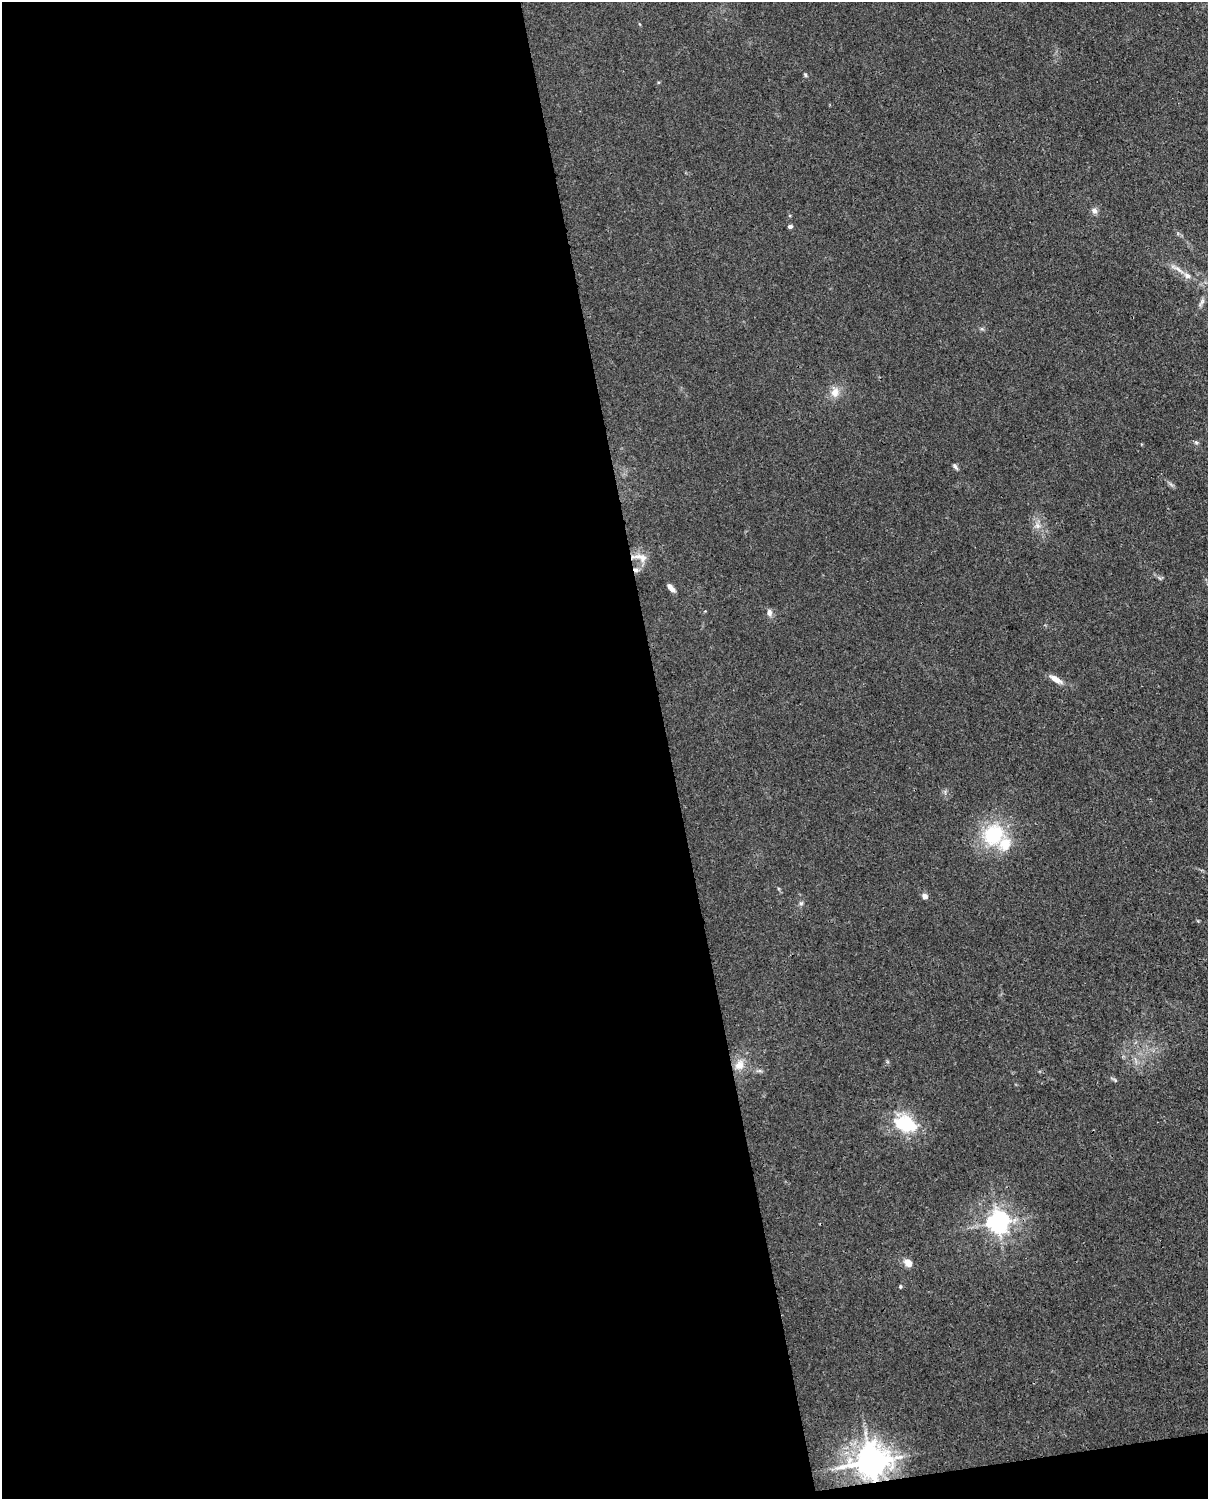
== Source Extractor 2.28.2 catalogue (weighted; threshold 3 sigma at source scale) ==
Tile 9 of 4 x 3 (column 1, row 3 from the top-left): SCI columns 92-1297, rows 155-1651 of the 5004 x 4912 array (HDU 1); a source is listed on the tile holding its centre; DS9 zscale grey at full resolution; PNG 1210 x 1501 px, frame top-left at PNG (2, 2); no overlay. Shown black and unused: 56% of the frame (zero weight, under 3 of 4 exposures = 7% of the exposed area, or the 3 px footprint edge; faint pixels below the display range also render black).
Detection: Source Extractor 2.28.2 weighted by HDU 2 'WHT'; one run over the whole footprint, this tile lists its part. Background 0.0294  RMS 0.0028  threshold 0.0124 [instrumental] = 3 sigma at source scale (4.5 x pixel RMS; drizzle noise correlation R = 1.50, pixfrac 1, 0.05/0.05 arcsec/px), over >= 5 px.
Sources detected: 29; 1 too faint to see at this stretch — not listed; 2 inside a brighter listed object's ellipse — not listed separately; the other 26 listed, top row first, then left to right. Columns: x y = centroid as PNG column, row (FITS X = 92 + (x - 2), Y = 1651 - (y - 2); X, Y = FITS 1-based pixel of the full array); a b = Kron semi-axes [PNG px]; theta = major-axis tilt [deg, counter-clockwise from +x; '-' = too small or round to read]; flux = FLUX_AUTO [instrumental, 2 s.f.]
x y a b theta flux
805 75 6 4 -69 0.39
1094 211 9 7 -32 1
790 226 4 4 - 0.98
1177 269 27 5 -31 2.3
1201 302 14 5 61 1
982 329 6 4 -18 0.44
835 392 16 11 73 3
1196 442 6 5 - 0.49
955 466 9 4 -53 0.67
1038 526 9 8 - 1.6
641 557 22 10 -15 2.7
636 570 9 5 -28 0.94
671 588 10 5 -46 1.6
769 613 10 7 -85 1.2
1055 679 19 7 -31 2.6
993 835 32 28 44 19
925 896 6 6 - 1.4
801 903 6 6 - 0.59
739 1065 15 12 53 3.5
760 1071 7 4 -18 0.55
1115 1080 8 4 -36 0.51
905 1123 24 16 -24 17
997 1222 7 7 - 230
908 1263 8 6 -39 3.1
900 1286 5 4 - 0.36
870 1462 9 8 - 550
Overlapping masked pixels (flux is a lower limit): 2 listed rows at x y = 636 570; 870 1462